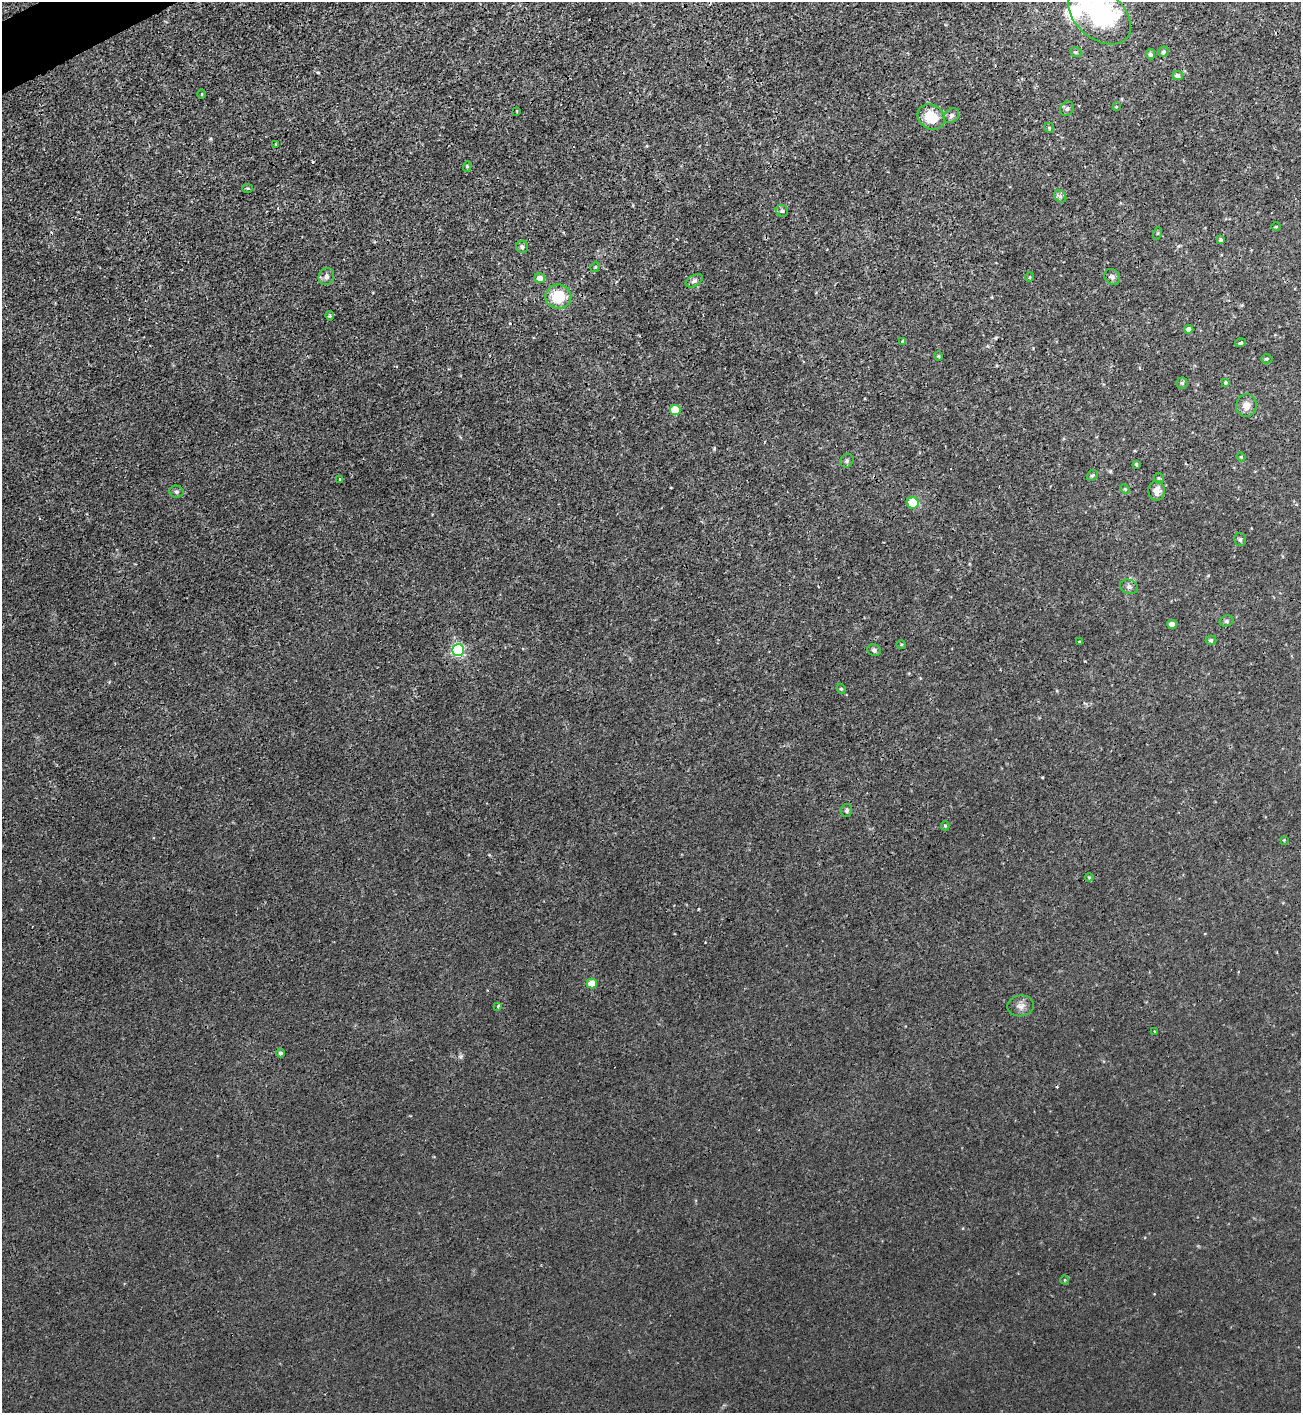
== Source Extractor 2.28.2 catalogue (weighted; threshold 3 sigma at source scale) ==
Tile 11 of 4 x 4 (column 3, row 3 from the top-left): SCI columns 2758-4056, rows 1422-2832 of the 5650 x 5664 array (HDU 1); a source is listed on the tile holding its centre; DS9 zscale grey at full resolution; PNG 1303 x 1415 px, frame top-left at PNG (2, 2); each listed source drawn as its Kron ellipse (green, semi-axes under 4 px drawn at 4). Shown black and unused: <1% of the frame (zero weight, under 3 of 4 exposures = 1% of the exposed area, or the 3 px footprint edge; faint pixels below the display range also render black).
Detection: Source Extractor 2.28.2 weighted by HDU 2 'WHT'; one run over the whole footprint, this tile lists its part. Background 0.00361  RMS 0.0025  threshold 0.0113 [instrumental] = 3 sigma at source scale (4.5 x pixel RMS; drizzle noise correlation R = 1.50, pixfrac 1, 0.05/0.05 arcsec/px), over >= 5 px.
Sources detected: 72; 3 cosmic-ray / hot-pixel residue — neither listed nor drawn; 1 inside a brighter listed object's ellipse — not listed separately; the other 68 listed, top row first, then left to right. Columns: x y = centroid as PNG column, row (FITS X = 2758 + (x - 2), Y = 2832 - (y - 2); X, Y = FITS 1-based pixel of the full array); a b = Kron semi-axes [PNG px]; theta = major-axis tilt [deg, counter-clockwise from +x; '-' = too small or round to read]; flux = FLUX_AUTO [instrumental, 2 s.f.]
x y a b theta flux
1100 15 36 23 -40 69
1076 52 6 4 -20 0.4
1163 52 5 4 - 0.5
1150 54 5 4 - 0.6
1178 76 5 4 - 0.79
202 94 5 3 - 0.22
1116 107 4 3 - 0.21
1067 109 7 6 - 0.57
517 111 3 2 - 0.27
951 116 8 6 43 0.76
931 117 14 12 -36 6.6
1049 128 5 4 - 0.29
275 144 3 2 - 0.19
467 166 5 4 - 0.31
248 188 5 3 - 0.26
1060 196 7 5 -47 0.63
782 211 6 5 - 0.53
1276 227 5 3 - 0.24
1158 233 6 4 71 0.25
1221 240 4 3 - 0.52
522 247 6 6 - 0.65
595 267 5 4 - 0.27
326 276 9 7 66 1.1
1029 277 5 3 - 0.25
1112 277 8 7 - 0.87
540 278 5 5 - 1.8
694 281 9 5 29 0.75
558 297 13 12 - 7.8
330 316 5 3 - 0.34
1189 329 4 4 - 1
903 341 4 3 - 0.9
1241 343 5 4 - 0.48
938 356 4 4 - 0.3
1267 359 6 4 0 0.4
1225 382 3 3 - 0.34
1182 383 5 5 - 0.4
1246 406 11 10 - 2.1
675 410 5 5 - 8
1241 457 4 4 - 0.25
847 461 7 6 - 0.49
1136 464 4 3 - 0.32
1092 475 6 4 40 0.38
1159 478 5 5 - 0.38
340 480 3 2 - 0.39
1125 489 6 3 -45 0.29
1157 491 10 8 -89 2
176 492 7 6 - 0.57
913 503 6 5 - 7
1240 539 6 6 - 0.49
1129 587 9 7 -19 0.85
1226 621 7 5 16 0.54
1172 624 5 4 - 1.6
1211 640 5 4 - 0.51
1079 642 3 2 - 0.31
901 644 5 3 - 0.25
458 650 6 6 - 37
874 650 7 6 - 0.66
841 689 5 4 - 0.37
846 810 6 5 - 0.49
945 826 4 4 - 0.37
1284 840 3 3 - 0.21
1089 877 4 4 - 0.25
592 984 5 5 - 4.6
498 1006 4 3 - 0.54
1021 1006 13 10 6 1.6
1155 1031 3 2 - 0.23
281 1053 4 4 - 0.53
1065 1280 4 3 - 0.2
Isophote crosses this tile's border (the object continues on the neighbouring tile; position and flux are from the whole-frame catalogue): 1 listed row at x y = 1100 15